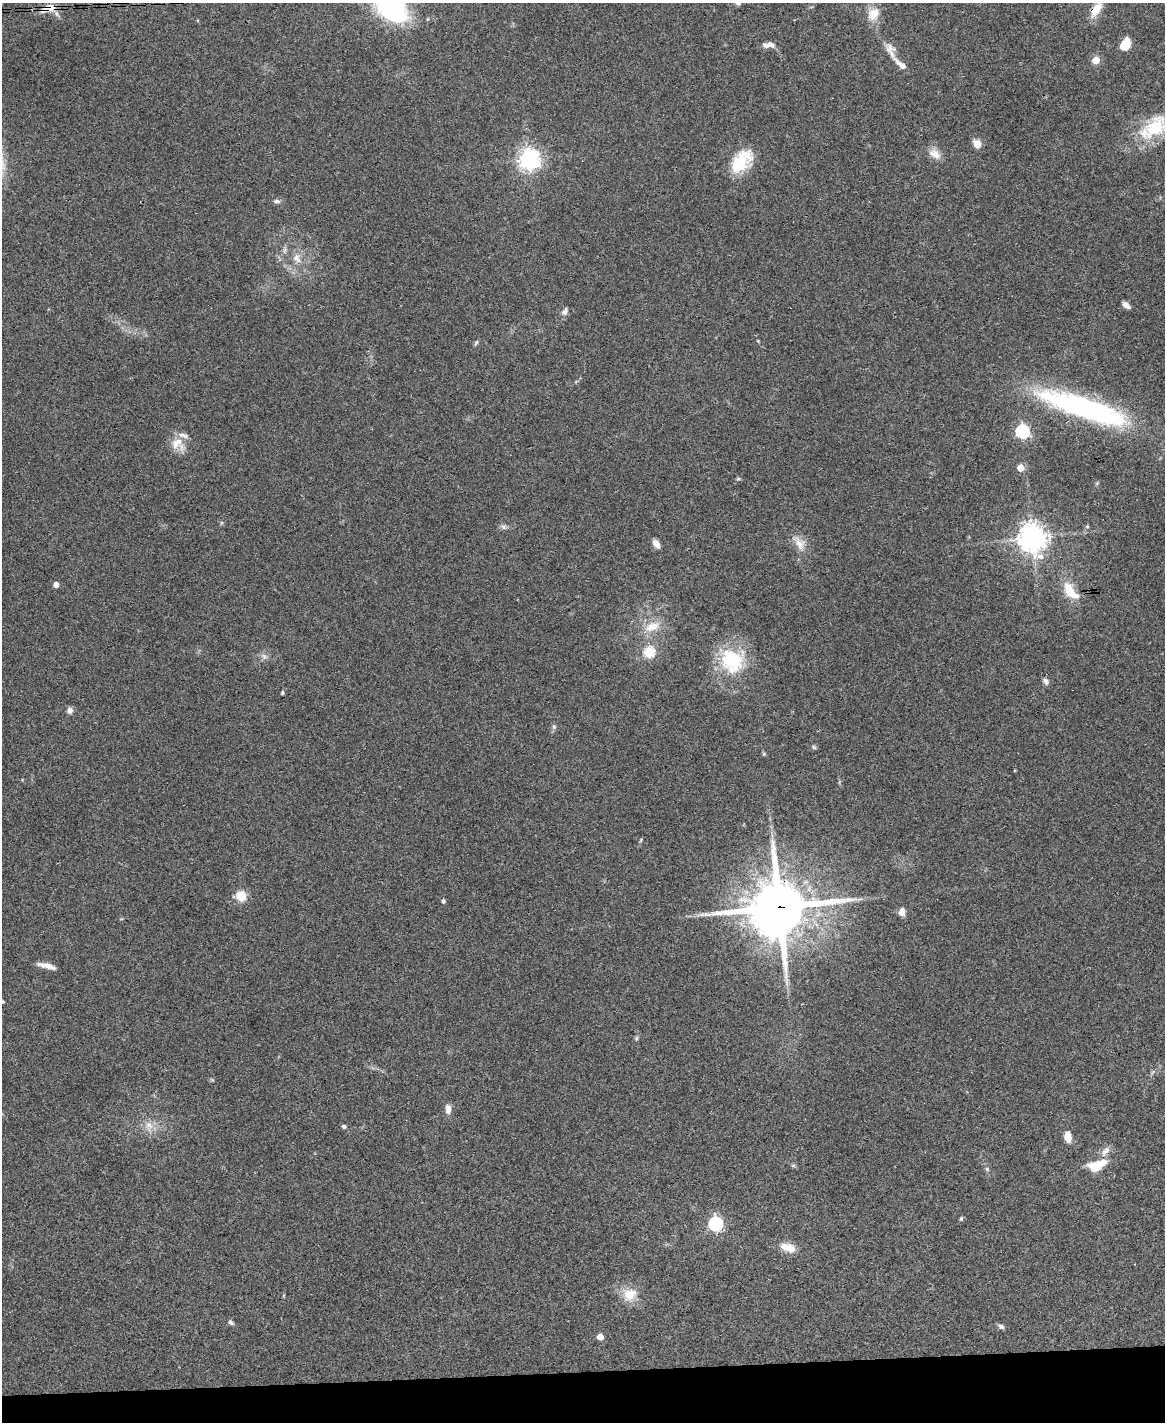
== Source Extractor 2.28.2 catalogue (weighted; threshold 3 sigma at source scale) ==
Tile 10 of 4 x 3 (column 2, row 3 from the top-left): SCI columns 1164-2326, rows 240-1659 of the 4653 x 4631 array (HDU 1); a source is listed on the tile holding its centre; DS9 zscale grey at full resolution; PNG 1167 x 1424 px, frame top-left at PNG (2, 3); no overlay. Shown black and unused: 4% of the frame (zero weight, under 3 of 4 exposures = <1% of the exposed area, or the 3 px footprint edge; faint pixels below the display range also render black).
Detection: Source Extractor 2.28.2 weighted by HDU 2 'WHT'; one run over the whole footprint, this tile lists its part. Background 0.0739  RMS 0.0056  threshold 0.025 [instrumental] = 3 sigma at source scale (4.5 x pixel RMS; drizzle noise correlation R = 1.50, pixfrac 1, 0.05/0.05 arcsec/px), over >= 5 px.
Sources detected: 69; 4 inside a brighter listed object's ellipse — not listed separately; the other 65 listed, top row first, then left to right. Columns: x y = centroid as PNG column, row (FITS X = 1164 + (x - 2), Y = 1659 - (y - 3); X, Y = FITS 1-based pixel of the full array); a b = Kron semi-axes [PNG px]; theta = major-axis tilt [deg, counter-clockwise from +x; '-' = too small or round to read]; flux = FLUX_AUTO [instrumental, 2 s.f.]
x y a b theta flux
48 8 18 8 17 8.1
1097 9 25 9 58 10
392 10 35 22 -30 81
873 14 19 16 61 8.7
1125 44 13 9 65 9.2
771 45 11 6 -19 2.7
891 50 25 11 -68 6.3
1096 60 5 5 - 14
1154 127 48 24 35 32
977 144 11 8 -61 4.5
935 154 17 11 -33 5.7
529 159 7 7 - 370
741 161 30 18 48 23
277 201 9 6 -1 1.7
297 258 14 10 -64 5.6
1126 305 9 5 -38 2.8
565 312 10 7 62 2.5
758 341 5 3 - 0.52
476 343 9 4 63 0.96
1084 408 102 21 -18 130
1022 432 6 6 - 110
177 443 20 13 44 8.1
1020 468 5 5 - 11
738 479 7 4 -8 0.72
1087 526 5 4 - 0.86
503 527 8 6 -1 1.6
1032 538 10 9 - 630
799 543 24 12 -54 7.2
656 544 11 7 -58 3.3
56 585 4 4 - 4.3
1070 591 26 12 -51 14
652 626 23 12 23 10
649 652 5 5 - 47
264 656 10 8 -26 2.5
732 661 35 32 -59 35
1046 681 8 6 -57 2.4
282 693 5 4 - 0.73
70 710 8 7 - 2.4
554 727 7 5 47 1.2
814 747 6 5 - 0.92
764 754 6 4 -47 0.73
641 840 5 4 - 0.63
241 896 11 10 - 9.6
443 901 5 4 - 1
779 907 21 20 - 3000
902 912 10 7 85 3.6
47 966 22 6 -15 4.8
3 1002 4 3 - 0.71
636 1038 6 5 - 0.83
212 1080 6 4 -2 0.72
448 1109 12 7 -89 3.7
149 1126 16 11 -79 6
344 1126 5 4 - 1.4
1068 1137 9 6 -76 7.7
1105 1151 16 8 47 3.6
1100 1164 20 11 11 9.5
793 1165 6 4 -1 0.85
987 1169 7 4 -45 0.95
961 1219 6 4 75 0.88
715 1224 6 6 - 120
788 1247 19 9 -18 8.5
630 1294 20 17 29 10
231 1322 7 6 - 1.6
1001 1326 9 6 -26 1.5
600 1337 5 4 - 7.8
Overlapping masked pixels (flux is a lower limit): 4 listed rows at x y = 48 8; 1097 9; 1084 408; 779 907
Isophote crosses this tile's border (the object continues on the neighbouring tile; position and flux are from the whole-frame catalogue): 4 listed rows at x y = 1097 9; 392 10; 1154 127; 3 1002